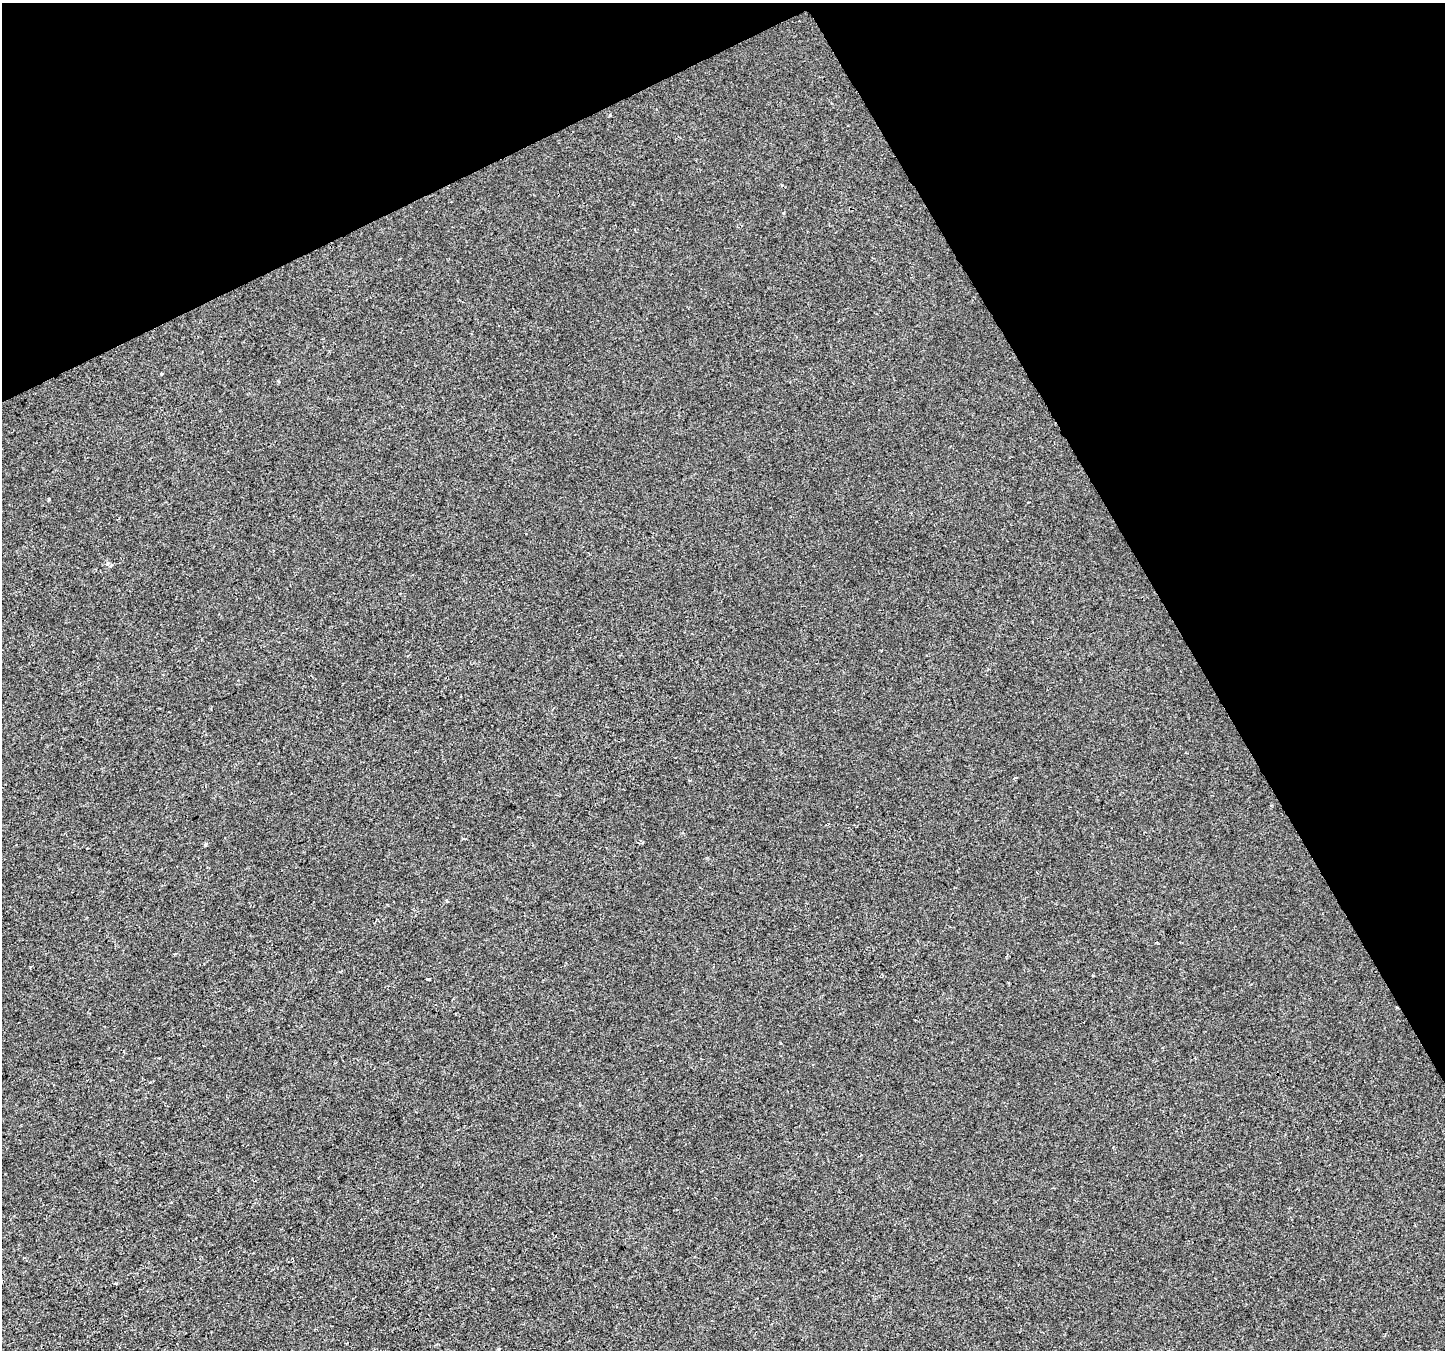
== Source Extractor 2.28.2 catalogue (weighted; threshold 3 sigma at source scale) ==
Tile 3 of 4 x 4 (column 3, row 1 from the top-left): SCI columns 2886-4328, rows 4147-5494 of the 5772 x 5655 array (HDU 1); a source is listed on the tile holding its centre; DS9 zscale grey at full resolution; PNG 1447 x 1352 px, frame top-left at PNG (2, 3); no overlay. Shown black and unused: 26% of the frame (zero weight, under 2 of 3 exposures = <1% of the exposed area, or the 3 px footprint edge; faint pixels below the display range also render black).
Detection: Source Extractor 2.28.2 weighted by HDU 2 'WHT'; one run over the whole footprint, this tile lists its part. Background 2.47e-04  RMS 0.0042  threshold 0.019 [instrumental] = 3 sigma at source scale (4.5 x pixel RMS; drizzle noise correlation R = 1.50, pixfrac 1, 0.0396/0.0396 arcsec/px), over >= 5 px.
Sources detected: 8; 1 cosmic-ray / hot-pixel residue — not listed; the other 7 listed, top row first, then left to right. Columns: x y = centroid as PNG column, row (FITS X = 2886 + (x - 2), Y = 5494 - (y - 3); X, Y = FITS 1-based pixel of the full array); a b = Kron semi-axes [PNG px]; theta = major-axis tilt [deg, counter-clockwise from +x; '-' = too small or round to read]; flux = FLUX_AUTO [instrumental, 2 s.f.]
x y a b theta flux
610 115 3 3 - 2.1
162 374 3 3 - 1.2
49 499 3 3 - 1.4
205 844 4 3 - 0.66
447 900 3 3 - 1.3
429 979 3 3 - 2.6
499 1349 3 3 - 0.99